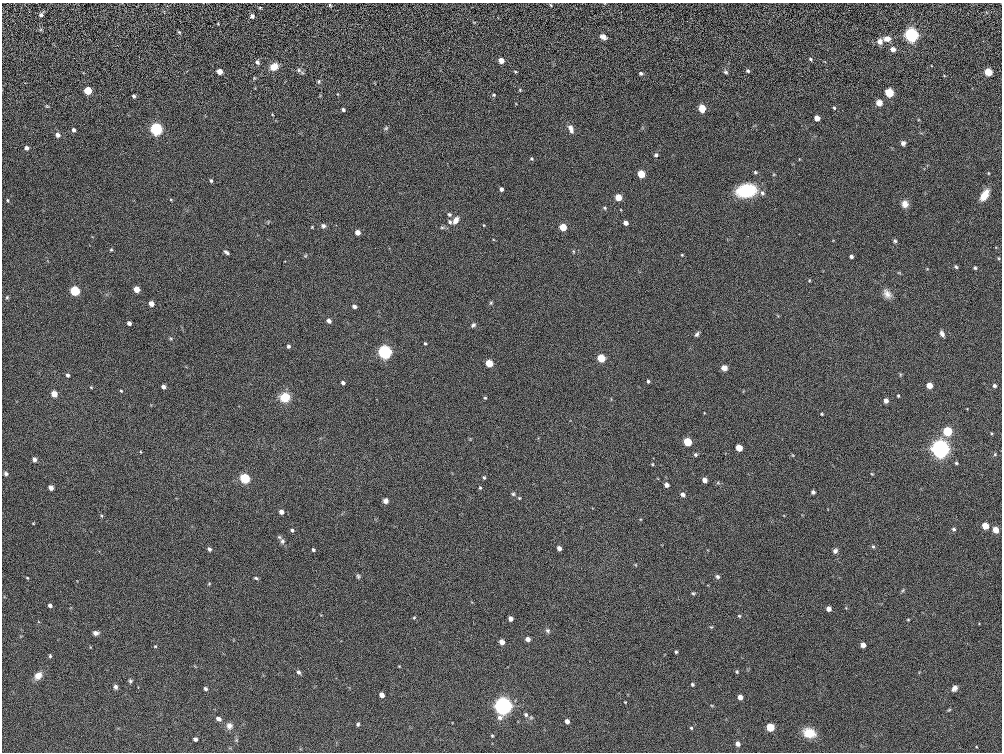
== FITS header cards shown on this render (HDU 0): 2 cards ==
NAXIS1  =                 1000
NAXIS2  =                  750

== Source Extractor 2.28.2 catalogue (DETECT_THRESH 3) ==
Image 1000 x 750 px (HDU 0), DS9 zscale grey, 1 PNG px = 1 image px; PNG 1004 x 754 px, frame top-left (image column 1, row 750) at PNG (2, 3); no overlay
Background 0.00343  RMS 0.21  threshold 0.624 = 3 sigma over >= 5 px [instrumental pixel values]
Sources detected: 191; all 191 listed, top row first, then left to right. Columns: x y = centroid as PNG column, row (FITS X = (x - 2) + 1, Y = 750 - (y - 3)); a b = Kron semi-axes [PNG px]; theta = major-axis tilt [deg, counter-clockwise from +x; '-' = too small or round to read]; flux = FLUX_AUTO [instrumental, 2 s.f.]
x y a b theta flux
330 5 5 4 - 14
551 5 4 3 - 13
260 8 4 4 - 12
41 15 6 5 - 36
252 16 5 5 - 33
179 32 5 3 - 17
911 35 6 5 - 5400
603 37 7 5 -33 56
887 39 10 7 0 87
880 41 7 7 - 78
893 49 6 5 - 62
811 59 5 4 - 18
501 60 4 4 - 140
257 62 6 5 - 31
274 67 8 7 - 140
299 70 7 6 - 30
219 71 4 4 - 150
748 71 5 4 - 24
725 72 6 5 - 26
988 72 5 5 - 520
302 73 6 4 -26 15
641 73 5 4 - 30
319 81 7 5 90 24
520 90 5 4 - 12
88 91 5 4 - 470
889 93 5 5 - 720
494 95 4 3 - 17
134 96 4 3 - 29
879 103 6 5 - 110
47 106 5 4 - 15
702 108 5 5 - 400
834 108 4 3 - 15
343 110 4 3 - 29
817 118 5 4 - 130
386 128 6 4 45 20
156 129 5 5 - 3100
571 129 10 5 -70 69
73 130 4 4 - 37
57 135 6 6 - 42
903 143 4 4 - 58
26 148 5 5 - 41
656 155 5 5 - 33
531 158 4 4 - 18
755 172 5 4 - 18
988 173 4 3 - 11
641 174 5 5 - 450
211 181 4 3 - 21
501 189 4 3 - 39
746 191 17 12 10 680
762 193 7 6 - 38
984 195 13 7 59 170
618 197 5 4 - 280
7 200 4 4 - 14
905 204 8 7 - 89
604 208 5 4 - 18
449 214 5 4 - 29
456 220 8 6 55 90
450 222 5 4 - 24
626 223 4 4 - 73
484 225 4 2 - 9.5
323 226 6 5 - 38
312 227 3 3 - 10
442 227 6 4 0 21
563 227 5 4 - 380
358 232 4 4 - 110
895 241 4 4 - 21
111 250 4 4 - 15
573 251 5 3 - 14
226 252 6 3 -35 30
682 255 4 3 - 12
305 256 6 4 19 16
851 257 4 3 - 36
998 258 5 3 - 12
956 267 5 3 - 20
975 268 4 4 - 20
899 273 6 3 -18 13
137 289 5 4 - 190
75 291 5 5 - 1200
887 294 13 8 -52 89
7 297 5 4 - 17
151 303 4 4 - 110
491 303 5 4 - 17
354 306 4 4 - 50
329 321 4 4 - 66
129 323 4 4 - 56
473 325 6 5 - 29
697 334 7 4 56 29
942 334 8 5 -63 46
425 343 4 3 - 16
288 346 4 4 - 29
385 352 5 5 - 5200
601 358 5 5 - 530
489 363 5 4 - 420
724 368 6 6 - 69
68 375 4 4 - 31
648 381 4 4 - 23
343 383 4 3 - 38
929 385 5 4 - 200
994 386 5 4 - 32
91 387 4 4 - 11
163 387 4 4 - 49
121 391 4 3 - 12
54 394 5 4 - 220
898 396 3 2 - 16
285 397 8 7 - 330
485 398 4 4 - 16
886 400 4 4 - 79
822 414 3 2 - 14
947 431 5 5 - 940
991 433 4 3 - 13
687 442 5 5 - 650
739 448 5 4 - 280
940 449 6 5 - 19000
995 454 5 5 - 18
696 455 5 5 - 24
34 459 4 4 - 62
956 463 4 4 - 18
652 464 4 4 - 13
6 473 6 5 - 32
872 474 5 3 - 12
484 477 4 4 - 20
245 478 5 5 - 1400
704 480 4 4 - 94
718 483 6 4 -18 18
667 485 4 4 - 71
51 487 4 4 - 99
480 488 4 3 - 16
813 492 4 4 - 38
513 494 5 5 - 21
683 494 5 4 - 54
519 498 4 4 - 13
385 501 6 6 - 50
281 512 4 4 - 82
102 516 5 3 - 14
33 523 4 3 - 9.6
985 526 5 4 - 310
954 529 5 5 - 26
292 530 4 3 - 27
996 530 5 4 - 220
279 537 6 4 -44 19
282 541 7 6 - 37
873 547 5 4 - 20
559 548 4 4 - 66
209 549 5 4 - 37
313 550 4 3 - 23
835 551 6 5 - 42
358 576 6 4 -74 22
717 577 6 5 - 29
27 578 3 3 - 12
256 578 5 4 - 20
209 584 5 3 - 12
903 590 6 4 71 17
693 593 4 4 - 18
50 605 4 4 - 40
828 609 4 4 - 91
739 616 4 4 - 14
414 618 4 4 - 14
510 618 4 4 - 74
908 620 4 3 - 12
547 631 6 6 - 30
96 633 6 5 - 47
528 639 4 4 - 76
502 642 4 4 - 130
863 645 4 4 - 110
155 646 4 4 - 13
676 652 3 3 - 17
50 656 4 3 - 17
298 672 6 4 -62 40
737 672 5 4 - 15
38 676 9 7 49 120
130 681 5 5 - 22
692 684 3 3 - 24
116 687 6 5 - 40
954 688 7 5 57 57
205 689 4 4 - 33
382 695 4 4 - 100
740 697 4 4 - 97
625 702 3 2 - 11
503 706 6 5 - 16000
949 710 6 3 19 14
526 715 6 5 - 33
218 719 6 4 -33 52
567 721 4 4 - 67
358 724 5 4 - 22
229 726 9 8 - 70
770 727 5 5 - 570
691 728 5 4 - 16
809 733 14 10 -17 230
492 736 3 3 - 14
195 739 4 4 - 47
738 744 4 4 - 75